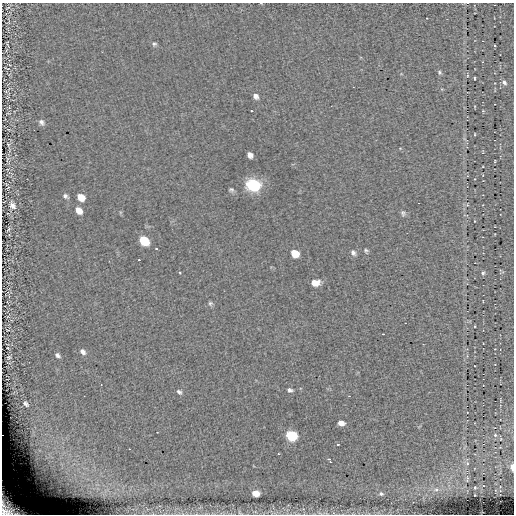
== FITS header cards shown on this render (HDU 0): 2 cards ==
NAXIS1  =                  512
NAXIS2  =                  512

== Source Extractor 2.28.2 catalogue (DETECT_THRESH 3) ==
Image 512 x 512 px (HDU 0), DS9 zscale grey, 1 PNG px = 1 image px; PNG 516 x 516 px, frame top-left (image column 1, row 512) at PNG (2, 3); no overlay
Background 0.0506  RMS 4.2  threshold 12.5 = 3 sigma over >= 5 px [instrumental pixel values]
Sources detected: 68; all 68 listed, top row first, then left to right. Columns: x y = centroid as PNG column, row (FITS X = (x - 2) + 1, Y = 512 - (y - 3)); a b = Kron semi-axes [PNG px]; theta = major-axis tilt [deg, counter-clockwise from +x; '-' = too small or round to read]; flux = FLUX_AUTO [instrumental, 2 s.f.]
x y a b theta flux
8 8 8 3 23 400
9 22 5 3 - 300
7 44 7 2 -83 310
154 44 6 5 - 550
495 46 3 2 - 240
6 68 7 2 -23 250
439 72 7 5 -57 490
475 78 3 2 - 270
504 82 7 5 -47 820
256 96 7 5 -49 1100
251 111 3 3 - 1400
483 111 4 3 - 270
41 122 8 6 -44 990
475 134 3 2 - 220
8 144 4 3 - 270
483 152 5 3 - 190
250 155 6 5 - 1300
7 159 9 4 78 540
495 161 4 2 - 190
253 185 12 10 -14 14000
231 190 6 5 - 510
65 196 7 5 -39 710
81 197 7 5 -41 3700
12 205 10 6 -61 1400
467 205 5 4 - 320
79 210 7 5 -48 3000
403 213 8 6 -67 670
475 221 4 2 - 150
9 229 5 4 - 410
144 241 8 6 -44 12000
156 249 3 2 - 260
366 251 6 5 - 450
295 253 7 6 - 4500
353 253 8 5 -57 850
139 260 2 2 - 240
180 273 4 3 - 200
483 273 7 4 79 520
315 283 9 6 3 2600
210 303 6 6 - 580
475 326 3 2 - 230
383 334 2 2 - 200
8 348 4 2 - 200
495 349 3 2 - 150
82 352 8 6 -46 1200
57 355 7 5 -40 740
467 356 4 4 - 280
9 357 6 6 - 510
290 390 6 4 -16 690
179 392 7 5 -40 710
25 404 5 3 - 670
341 423 6 4 -7 2300
495 435 4 3 - 250
292 436 7 6 - 23000
338 444 3 2 - 410
129 449 2 2 - 170
278 454 3 2 - 580
51 456 21 9 -55 5000
330 461 6 3 -56 1400
467 464 5 4 - 440
61 465 16 8 -81 3400
512 467 5 2 - 2900
467 478 8 4 83 450
475 487 3 2 - 230
436 489 5 5 - 790
255 493 6 5 - 4700
381 494 5 5 - 500
9 507 24 15 -40 12000
240 512 6 4 -46 360
At the frame edge (FLAGS 8, measured only in part): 2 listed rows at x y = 512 467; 9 507